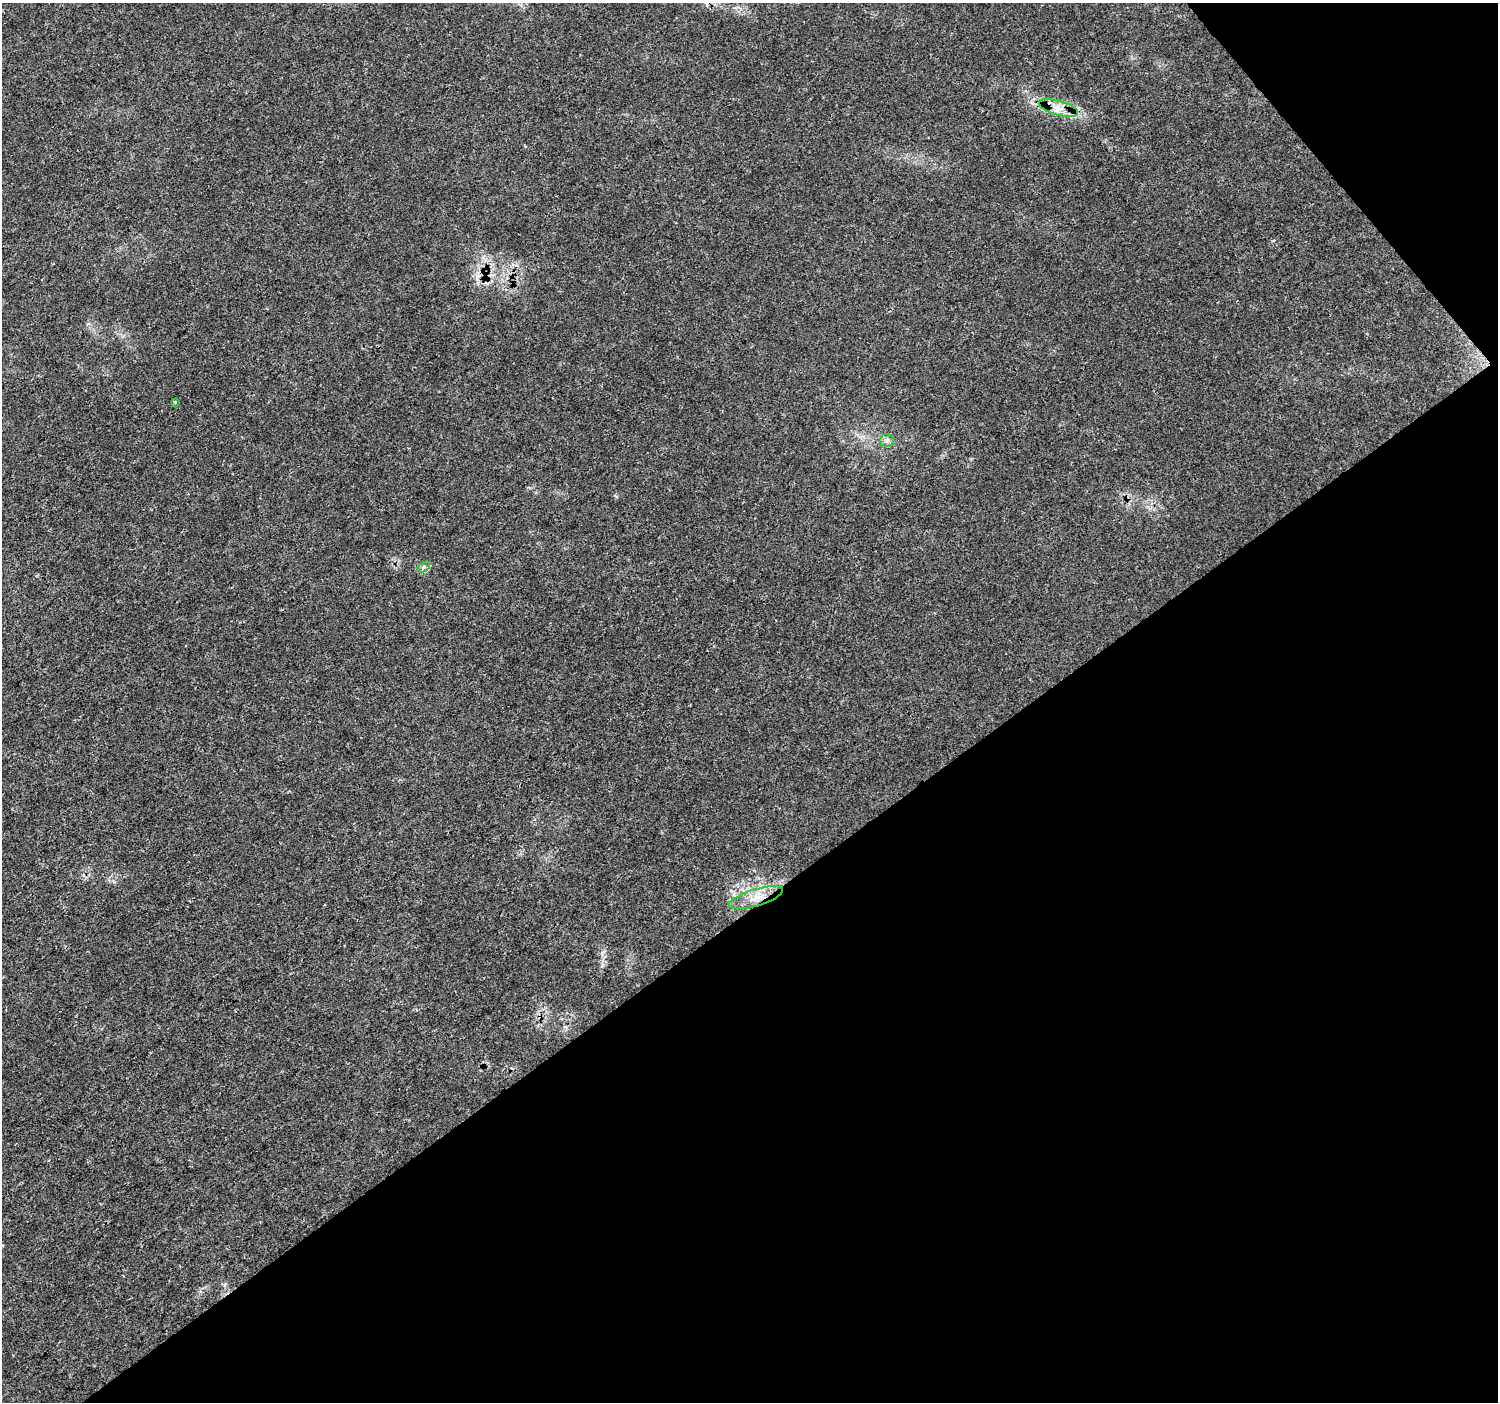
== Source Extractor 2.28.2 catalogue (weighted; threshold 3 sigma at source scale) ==
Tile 12 of 4 x 4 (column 4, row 3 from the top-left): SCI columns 4497-5992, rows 1605-3004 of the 5995 x 5943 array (HDU 1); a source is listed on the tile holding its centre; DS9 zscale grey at full resolution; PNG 1500 x 1404 px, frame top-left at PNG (2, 3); each listed source drawn as its Kron ellipse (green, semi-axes under 4 px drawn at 4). Shown black and unused: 38% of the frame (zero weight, under 3 of 4 exposures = <1% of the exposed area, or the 3 px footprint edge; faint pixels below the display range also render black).
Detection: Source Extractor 2.28.2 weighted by HDU 2 'WHT'; one run over the whole footprint, this tile lists its part. Background 0.0245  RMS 0.0021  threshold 0.0096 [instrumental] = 3 sigma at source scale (4.5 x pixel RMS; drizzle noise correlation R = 1.50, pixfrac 1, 0.0396/0.0396 arcsec/px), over >= 5 px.
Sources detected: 7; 2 cosmic-ray / hot-pixel residue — neither listed nor drawn; the other 5 listed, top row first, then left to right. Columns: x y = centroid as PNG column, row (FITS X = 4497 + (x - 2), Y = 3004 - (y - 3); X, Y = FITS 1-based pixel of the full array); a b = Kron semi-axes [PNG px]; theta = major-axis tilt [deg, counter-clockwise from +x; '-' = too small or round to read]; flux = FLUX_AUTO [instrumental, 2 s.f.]
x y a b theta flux
1059 108 20 7 -16 2.3
175 402 3 3 - 0.29
887 440 7 6 - 0.67
424 567 7 4 34 0.51
756 898 28 8 17 3.5